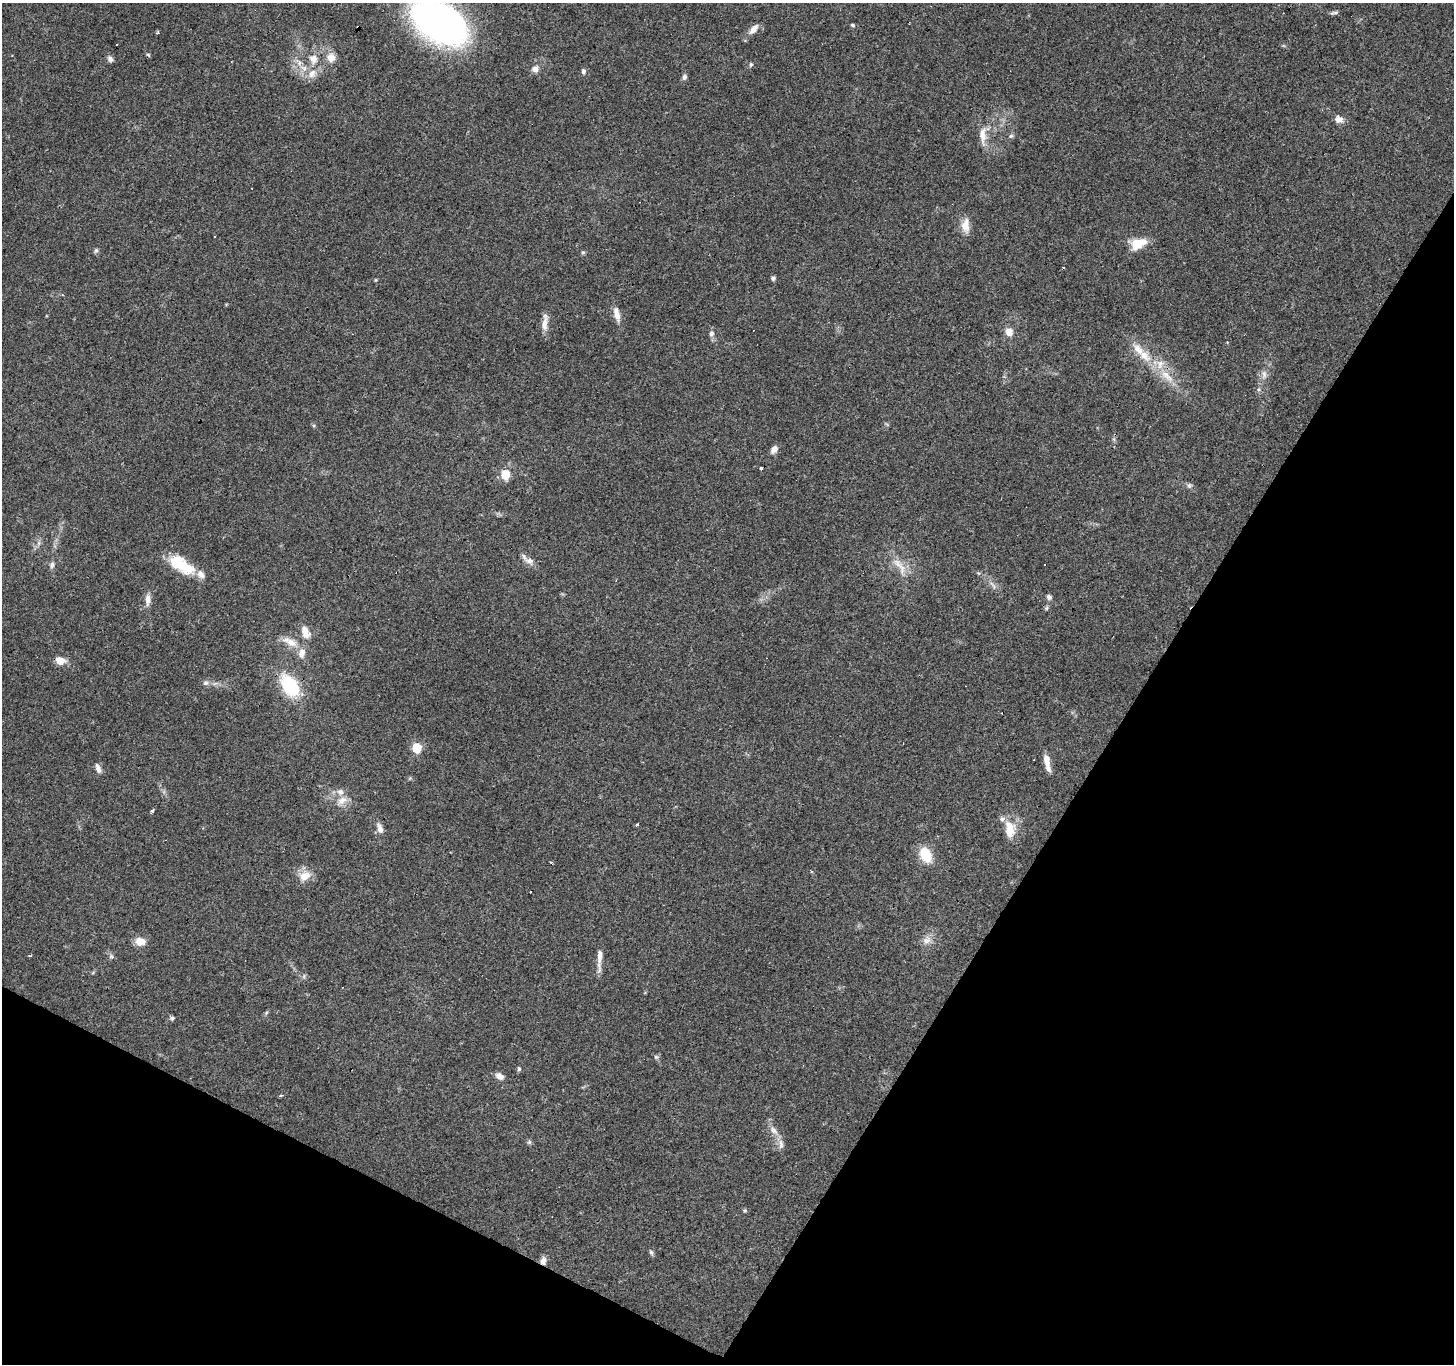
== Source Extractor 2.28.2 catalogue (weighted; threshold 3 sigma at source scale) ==
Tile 15 of 4 x 4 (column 3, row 4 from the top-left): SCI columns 2909-4360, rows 259-1620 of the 5812 x 5898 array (HDU 1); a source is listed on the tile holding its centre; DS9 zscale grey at full resolution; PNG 1456 x 1366 px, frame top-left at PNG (2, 3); no overlay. Shown black and unused: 29% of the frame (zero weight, under 3 of 4 exposures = <1% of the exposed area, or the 3 px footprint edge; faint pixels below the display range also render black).
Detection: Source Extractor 2.28.2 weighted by HDU 2 'WHT'; one run over the whole footprint, this tile lists its part. Background 0.0596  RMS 0.0053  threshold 0.0237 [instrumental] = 3 sigma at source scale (4.5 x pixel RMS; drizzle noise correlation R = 1.50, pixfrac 1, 0.0396/0.0396 arcsec/px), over >= 5 px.
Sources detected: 89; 11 cosmic-ray / hot-pixel residue — not listed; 6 inside a brighter listed object's ellipse — not listed separately; the other 72 listed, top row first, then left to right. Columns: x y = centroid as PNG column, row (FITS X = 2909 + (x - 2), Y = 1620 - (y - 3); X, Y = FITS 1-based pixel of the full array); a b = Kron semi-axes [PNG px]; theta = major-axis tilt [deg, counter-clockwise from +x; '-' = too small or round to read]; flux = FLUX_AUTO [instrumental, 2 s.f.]
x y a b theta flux
1334 13 12 3 11 1.2
439 22 49 30 -33 230
852 25 6 4 -27 0.74
753 29 13 7 48 3.8
148 55 6 4 -2 0.62
331 58 11 11 - 4.5
110 59 8 6 -51 1.7
313 59 13 11 -88 5.3
751 64 6 5 - 0.83
535 69 9 8 - 2.4
583 71 7 6 - 1.3
312 73 14 10 45 5.2
684 77 7 5 74 1.4
1339 119 11 8 -19 3.2
983 135 25 9 90 6.2
1011 136 7 4 44 0.9
965 225 18 10 89 5.7
214 237 3 3 - 0.88
1138 244 21 12 25 9.2
96 250 7 5 54 0.92
583 252 6 4 0 0.72
773 278 5 4 - 1.4
62 295 4 3 - 0.58
617 314 20 8 -79 4.5
545 324 22 6 81 4.4
1009 332 8 7 - 4.9
711 333 8 7 - 1.6
1144 355 24 13 -38 11
1264 374 10 6 -80 2.2
1167 376 24 9 -42 8.7
774 449 10 7 52 2.7
505 474 6 5 - 20
1189 486 6 6 - 1.2
529 561 13 9 -25 3.2
52 565 9 5 81 1.5
180 565 30 18 -40 18
901 567 26 10 -58 7.2
993 585 15 2 -52 1.4
1049 597 6 5 - 1.8
148 599 14 7 88 3.4
305 632 16 10 -66 5.1
291 642 18 10 -24 6.1
60 661 10 8 -9 5.7
206 683 8 6 -13 1.5
290 686 23 15 -55 27
417 748 6 5 - 25
1047 762 19 6 -79 5.3
98 768 13 6 -72 2.3
342 800 15 9 31 4.7
152 811 4 3 - 3.1
637 825 3 3 - 1.2
380 829 12 7 -74 3.1
1009 829 25 13 -86 8.9
926 855 13 9 -59 16
551 863 3 2 - 0.76
305 876 14 11 30 6.5
927 940 12 9 40 3.6
140 941 10 8 -5 6.1
30 956 3 2 - 0.73
111 956 6 5 - 0.94
600 956 32 5 88 4.3
172 1018 5 5 - 1.3
656 1057 6 4 -43 0.83
519 1069 6 4 -75 0.85
500 1076 9 7 -33 3.1
281 1096 3 3 - 1.6
774 1130 12 7 -38 3.1
529 1142 6 6 - 0.89
781 1144 15 6 -87 2.7
744 1210 5 3 - 0.63
651 1252 7 5 -72 1.1
543 1261 9 6 81 2.8
Overlapping masked pixels (flux is a lower limit): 2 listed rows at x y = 439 22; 543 1261
Isophote crosses this tile's border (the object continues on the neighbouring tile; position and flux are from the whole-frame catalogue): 1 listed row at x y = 439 22